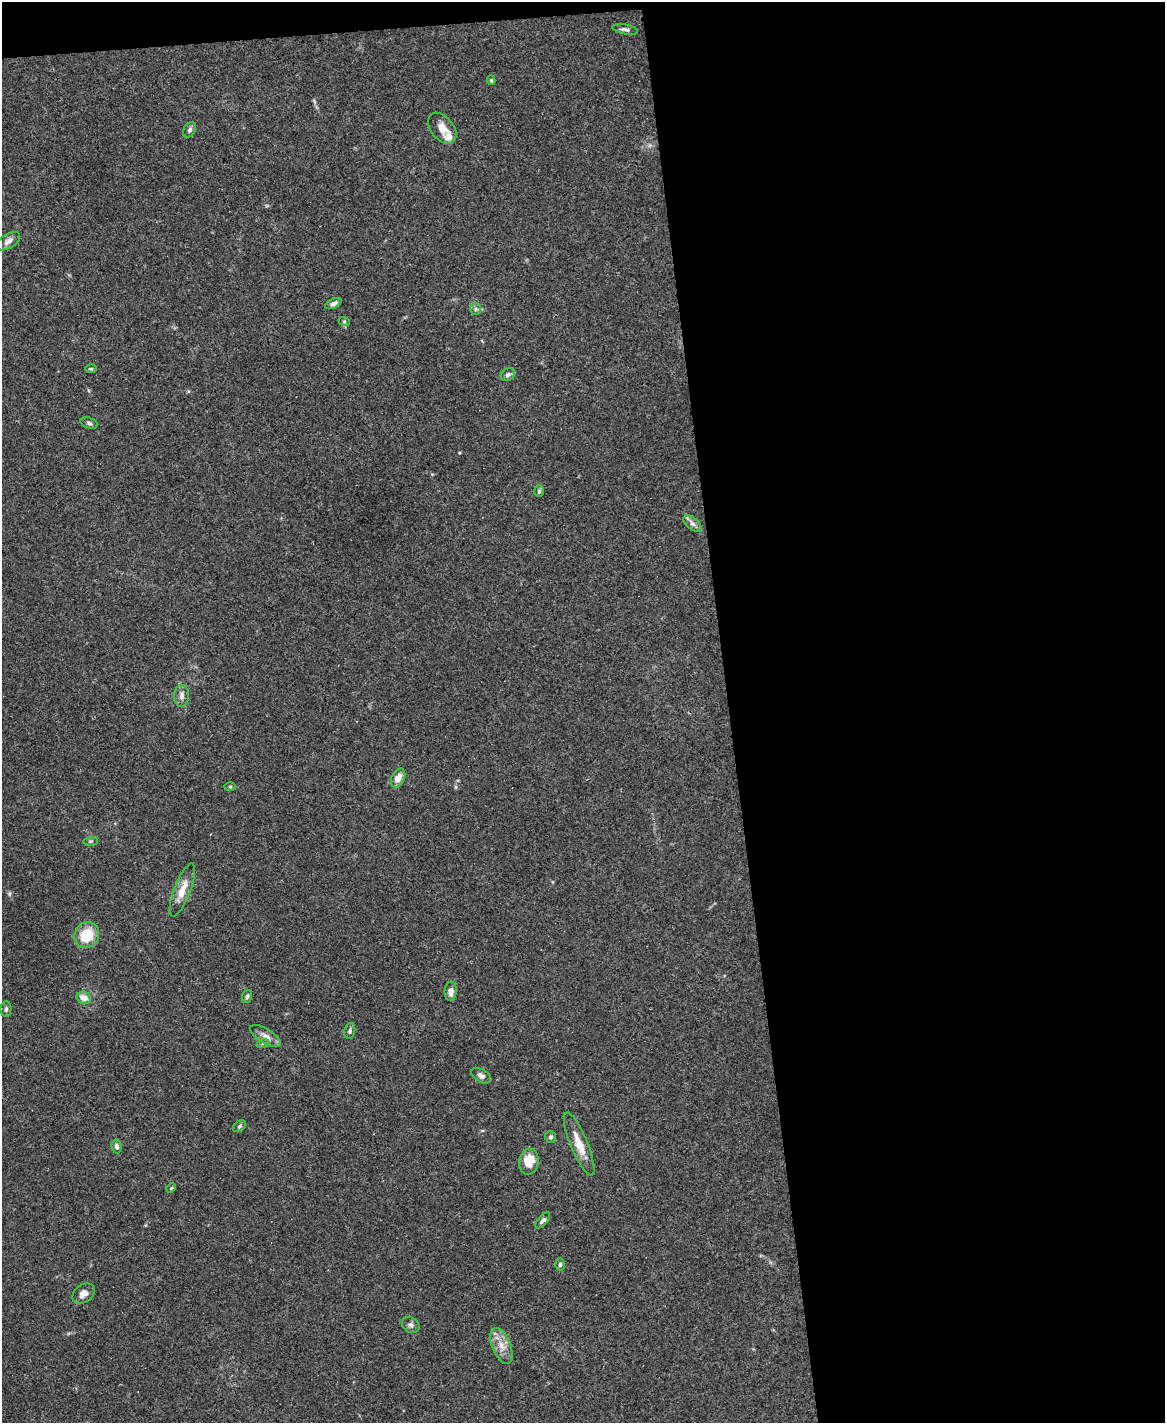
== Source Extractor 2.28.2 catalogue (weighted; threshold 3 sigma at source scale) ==
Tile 4 of 4 x 3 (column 4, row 1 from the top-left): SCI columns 3494-4656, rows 3081-4501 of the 4656 x 4633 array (HDU 1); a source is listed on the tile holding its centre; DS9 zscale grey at full resolution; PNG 1167 x 1425 px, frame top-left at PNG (2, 2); each listed source drawn as its Kron ellipse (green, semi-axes under 4 px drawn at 4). Shown black and unused: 39% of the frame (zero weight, under 3 of 4 exposures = <1% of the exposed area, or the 3 px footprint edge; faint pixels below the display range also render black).
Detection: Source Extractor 2.28.2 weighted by HDU 2 'WHT'; one run over the whole footprint, this tile lists its part. Background 0.0537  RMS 0.0046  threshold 0.0206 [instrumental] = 3 sigma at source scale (4.5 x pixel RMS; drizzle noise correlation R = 1.50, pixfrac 1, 0.05/0.05 arcsec/px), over >= 5 px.
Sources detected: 39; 1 inside a brighter listed object's ellipse — not listed separately; the other 38 listed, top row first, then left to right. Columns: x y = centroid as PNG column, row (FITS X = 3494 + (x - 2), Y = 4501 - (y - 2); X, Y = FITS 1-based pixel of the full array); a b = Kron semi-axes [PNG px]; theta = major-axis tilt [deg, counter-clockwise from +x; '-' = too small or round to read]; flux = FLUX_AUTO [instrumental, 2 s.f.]
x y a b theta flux
625 29 13 5 -11 1.4
491 80 5 4 - 0.7
442 128 17 11 -50 5
189 130 8 6 58 1.2
8 241 13 7 31 2.4
333 304 9 4 26 1.7
476 309 6 5 - 0.91
344 321 6 3 -19 0.5
91 369 6 4 -1 0.57
508 375 7 6 - 1.2
89 423 9 5 -17 1.1
539 491 6 5 - 0.76
692 524 11 5 -41 1.8
182 696 11 7 89 2.4
398 778 10 6 64 4.3
230 787 6 4 0 0.57
91 841 7 4 1 0.62
182 890 28 8 69 6.7
87 935 13 12 - 16
451 991 9 6 85 3.2
247 996 6 5 - 0.97
84 998 7 6 - 3.9
6 1009 8 5 89 1
350 1031 8 5 76 1.1
266 1036 17 7 -31 3
263 1043 6 4 18 0.75
481 1076 11 6 -31 1.9
239 1126 7 5 39 0.86
551 1137 6 5 - 0.95
579 1144 34 8 -68 7.9
116 1146 7 5 -83 1.3
529 1162 13 9 83 7.9
171 1188 5 4 - 0.51
543 1220 10 4 47 1.2
560 1265 6 4 88 1
84 1294 12 9 36 2.9
411 1325 9 7 -34 1.6
501 1346 19 9 -68 5.2